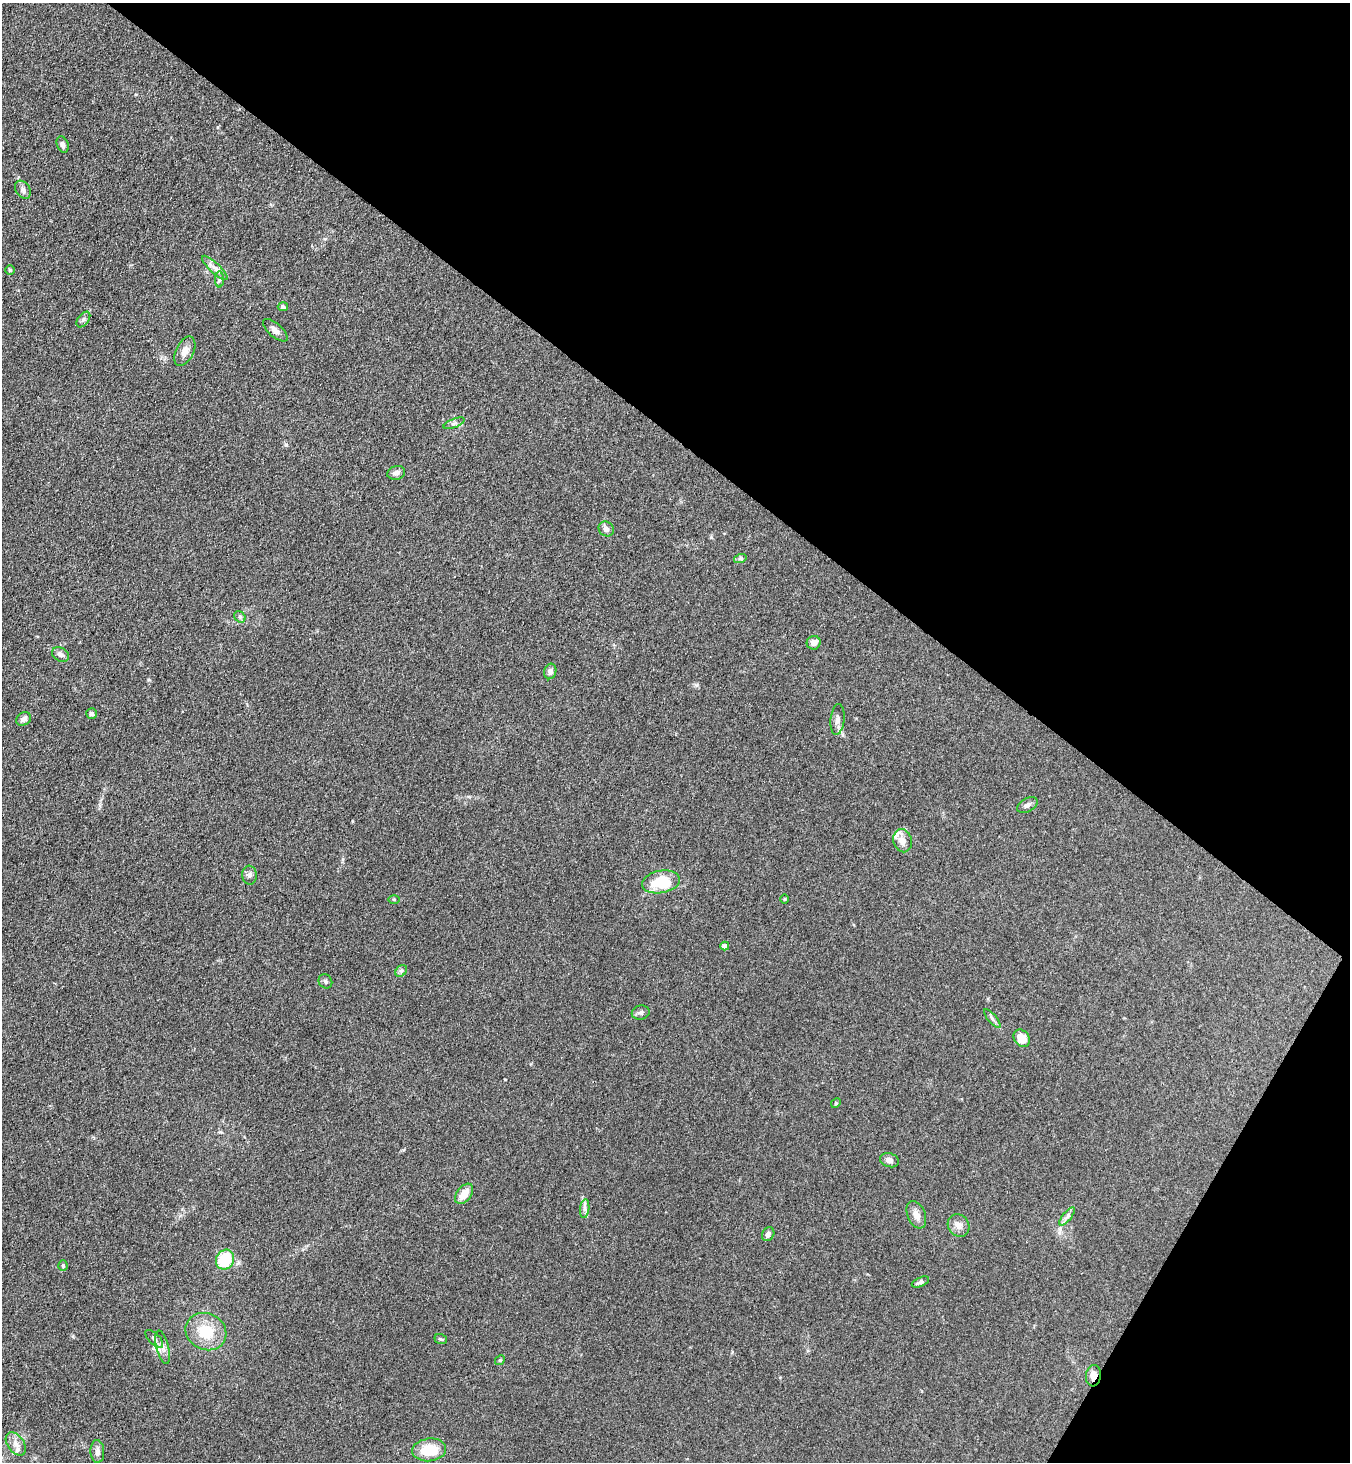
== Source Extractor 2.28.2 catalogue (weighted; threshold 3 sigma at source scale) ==
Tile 8 of 4 x 4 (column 4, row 2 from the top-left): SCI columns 4243-5590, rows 2954-4413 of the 5929 x 5908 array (HDU 1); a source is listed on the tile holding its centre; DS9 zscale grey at full resolution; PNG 1352 x 1464 px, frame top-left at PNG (2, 3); each listed source drawn as its Kron ellipse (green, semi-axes under 4 px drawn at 4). Shown black and unused: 34% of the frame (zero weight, under 3 of 4 exposures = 5% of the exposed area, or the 3 px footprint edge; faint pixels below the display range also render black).
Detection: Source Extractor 2.28.2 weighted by HDU 2 'WHT'; one run over the whole footprint, this tile lists its part. Background 0.184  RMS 0.0086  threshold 0.0387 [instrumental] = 3 sigma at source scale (4.5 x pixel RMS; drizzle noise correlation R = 1.50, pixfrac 1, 0.05/0.05 arcsec/px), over >= 5 px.
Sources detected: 53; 1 inside a brighter listed object's ellipse — not listed separately; the other 52 listed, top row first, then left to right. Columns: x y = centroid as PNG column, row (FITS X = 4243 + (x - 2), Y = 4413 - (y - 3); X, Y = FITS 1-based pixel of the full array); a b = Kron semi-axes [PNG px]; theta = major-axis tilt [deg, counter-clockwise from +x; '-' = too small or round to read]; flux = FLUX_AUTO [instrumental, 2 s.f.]
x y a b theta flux
63 145 8 5 -69 3.1
23 190 10 7 -55 3.1
215 268 17 5 -42 4.5
10 270 4 4 - 1.2
220 279 8 4 90 1.8
283 307 5 4 - 2
83 319 9 5 53 2
275 330 15 6 -41 4.8
185 351 16 9 63 6.7
454 423 11 4 21 2.4
396 473 9 6 15 3.8
606 529 8 7 - 3.6
740 559 6 4 18 1.5
240 617 6 5 - 1.6
814 643 7 6 - 5
60 654 9 6 -28 3.7
550 671 8 6 74 3.3
92 714 5 5 - 2.2
24 719 8 6 36 3.9
837 720 15 7 84 4.5
1027 805 11 6 29 3.3
903 841 12 9 -77 6.5
249 875 9 7 -82 2.8
661 882 19 11 11 32
785 899 4 3 - 0.76
394 900 6 4 -1 1.1
725 946 4 4 - 6
401 971 6 5 - 1.8
325 981 7 6 - 1.9
641 1012 9 7 12 2.6
992 1018 12 4 -50 2.2
1022 1038 9 7 -52 14
836 1103 5 4 - 0.9
889 1160 9 7 -18 3.7
464 1194 11 7 53 10
585 1209 9 4 82 2.7
916 1215 14 9 -68 5.8
1067 1216 11 3 50 2.5
959 1225 12 10 -53 5.5
768 1234 7 6 - 3
225 1260 10 9 - 37
63 1266 5 4 - 1.1
920 1282 9 4 23 2.5
206 1332 21 18 -26 25
154 1339 11 5 -45 2.9
441 1339 6 5 - 1.3
162 1347 17 6 -76 5
500 1360 5 4 - 1
1093 1376 11 7 84 6.1
16 1444 13 8 -54 6.3
429 1450 17 11 6 23
97 1451 11 7 -87 4.1
Overlapping masked pixels (flux is a lower limit): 1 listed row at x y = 1093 1376
Unlisted compact peaks at least as high as the median listed source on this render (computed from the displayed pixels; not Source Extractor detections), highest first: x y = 286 445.